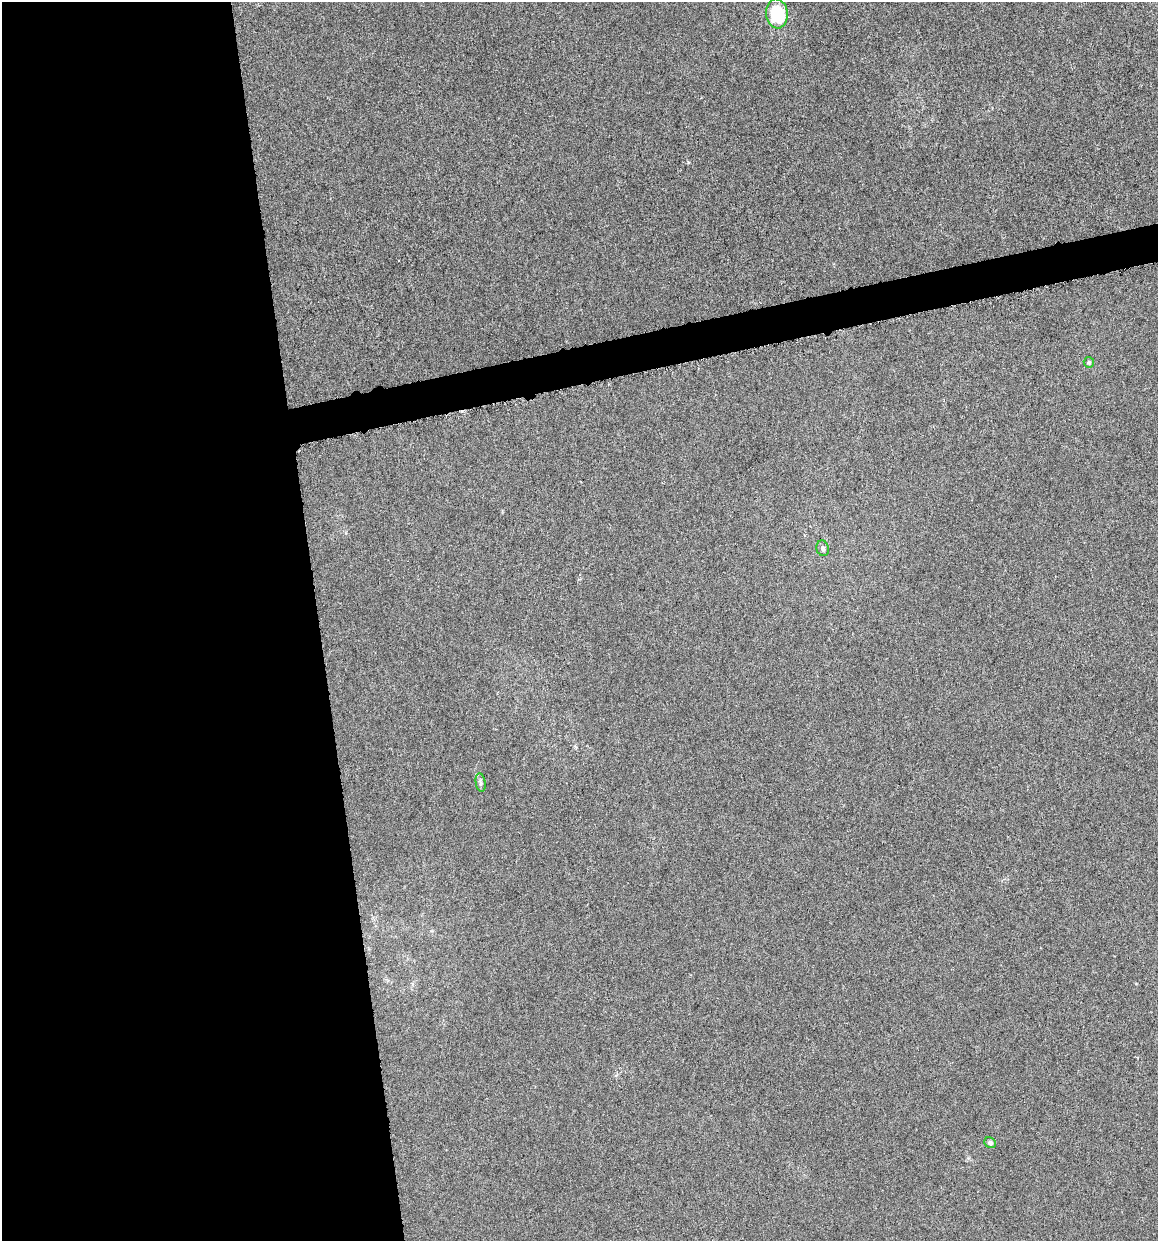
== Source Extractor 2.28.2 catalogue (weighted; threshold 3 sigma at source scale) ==
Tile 9 of 4 x 4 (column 1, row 3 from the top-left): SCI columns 88-1243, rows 1245-2483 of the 4745 x 4962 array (HDU 1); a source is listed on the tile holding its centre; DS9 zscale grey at full resolution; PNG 1160 x 1243 px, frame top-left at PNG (2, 2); each listed source drawn as its Kron ellipse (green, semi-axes under 4 px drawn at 4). Shown black and unused: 30% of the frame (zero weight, under 4 of 8 exposures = <1% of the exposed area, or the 3 px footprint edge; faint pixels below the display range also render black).
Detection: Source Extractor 2.28.2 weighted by HDU 2 'WHT'; one run over the whole footprint, this tile lists its part. Background -6.77e-04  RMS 0.0021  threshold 0.00878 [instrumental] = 3 sigma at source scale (4.09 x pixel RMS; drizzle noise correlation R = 1.36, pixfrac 0.8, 0.0396/0.0396 arcsec/px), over >= 5 px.
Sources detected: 5; all 5 listed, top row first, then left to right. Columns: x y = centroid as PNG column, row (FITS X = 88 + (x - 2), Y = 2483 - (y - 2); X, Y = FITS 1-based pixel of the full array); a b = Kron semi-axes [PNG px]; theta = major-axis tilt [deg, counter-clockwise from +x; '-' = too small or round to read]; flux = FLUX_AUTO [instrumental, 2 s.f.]
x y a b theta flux
777 14 15 11 -83 11
1089 362 5 5 - 0.34
823 548 8 6 -74 0.53
481 782 9 5 -80 0.52
990 1143 6 5 - 0.52